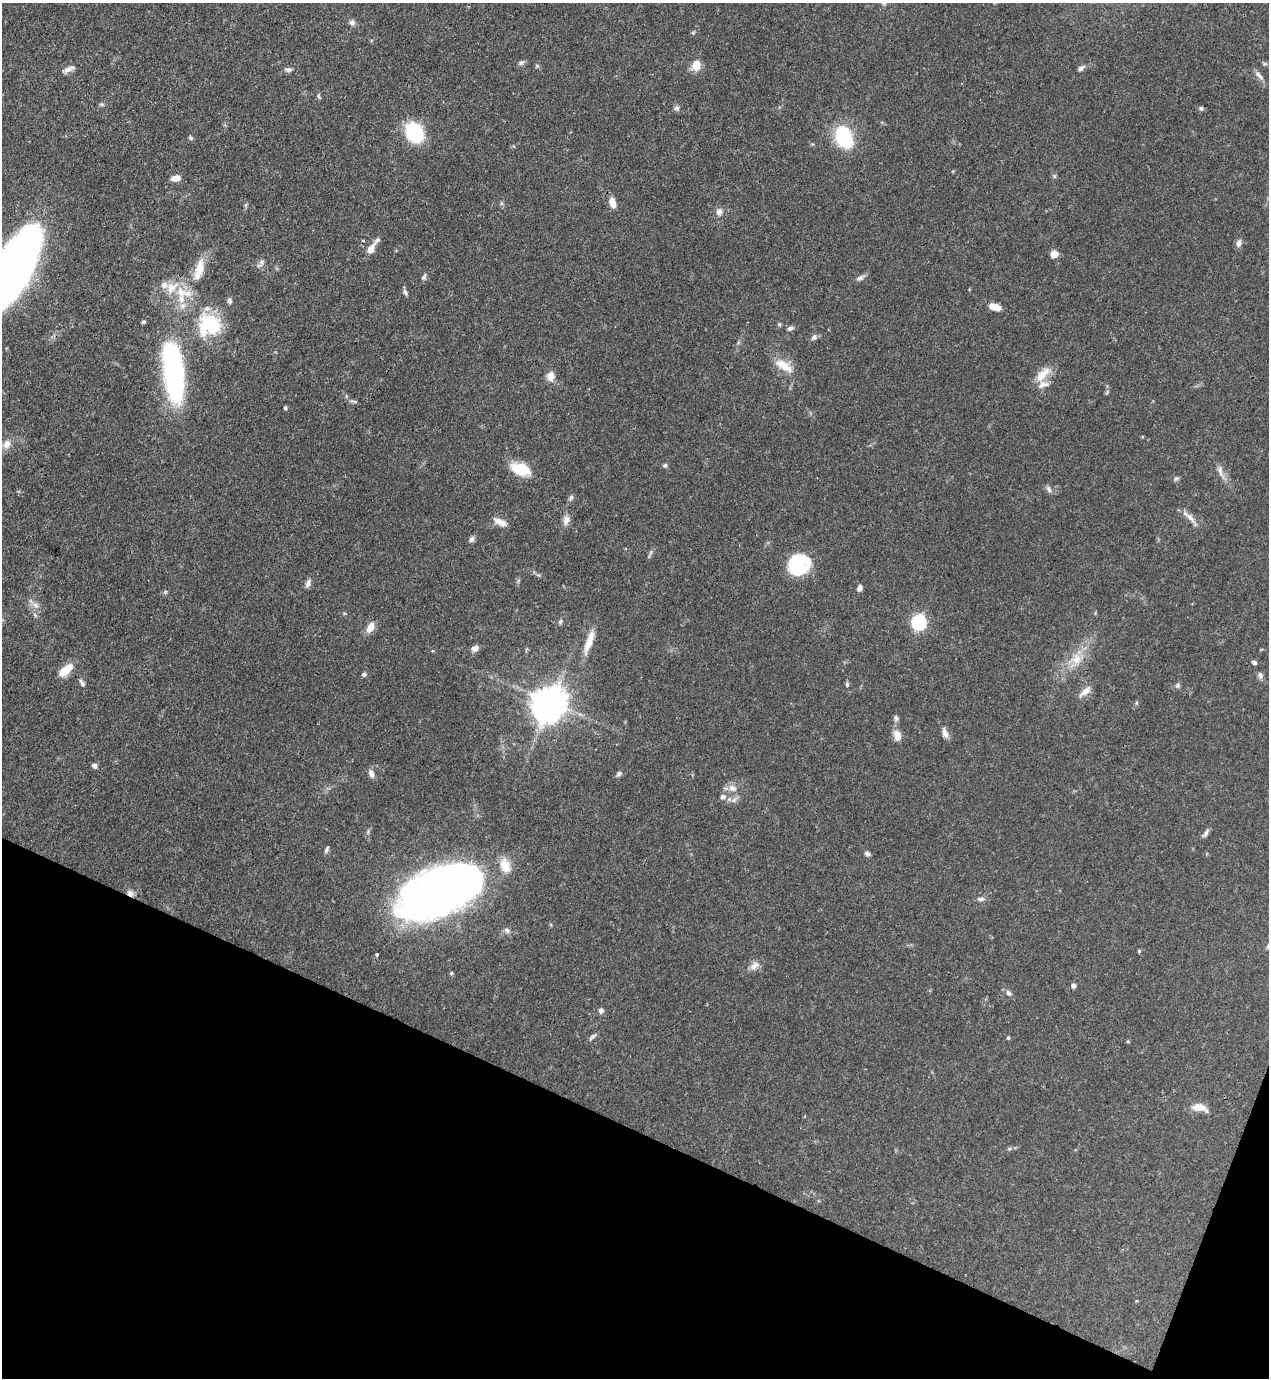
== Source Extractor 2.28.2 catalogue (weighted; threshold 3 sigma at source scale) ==
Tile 15 of 4 x 4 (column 3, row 4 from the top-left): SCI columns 2756-4022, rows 40-1415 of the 5643 x 5582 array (HDU 1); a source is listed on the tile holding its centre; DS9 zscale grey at full resolution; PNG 1271 x 1380 px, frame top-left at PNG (2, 3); no overlay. Shown black and unused: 19% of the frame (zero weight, under 3 of 4 exposures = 7% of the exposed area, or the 3 px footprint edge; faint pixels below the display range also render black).
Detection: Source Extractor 2.28.2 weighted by HDU 2 'WHT'; one run over the whole footprint, this tile lists its part. Background 0.0656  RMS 0.0035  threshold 0.0157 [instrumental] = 3 sigma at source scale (4.5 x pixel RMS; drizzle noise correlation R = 1.50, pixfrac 1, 0.05/0.05 arcsec/px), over >= 5 px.
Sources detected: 110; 3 inside a brighter object's white glare — not listed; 5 inside a brighter listed object's ellipse — not listed separately; the other 102 listed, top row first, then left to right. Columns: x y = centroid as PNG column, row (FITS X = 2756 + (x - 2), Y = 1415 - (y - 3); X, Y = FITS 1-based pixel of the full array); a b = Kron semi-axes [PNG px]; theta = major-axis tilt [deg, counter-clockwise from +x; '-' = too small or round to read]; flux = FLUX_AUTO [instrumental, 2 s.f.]
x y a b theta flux
352 22 8 7 - 1.2
521 62 9 5 37 0.86
537 66 6 4 -18 0.47
696 66 10 8 78 4.9
1081 68 9 6 38 1.1
69 69 17 6 26 1.8
288 70 8 6 7 1
1259 75 16 6 -48 1.6
319 96 8 4 -80 0.56
676 108 7 7 - 0.91
1201 108 6 5 - 0.56
415 132 12 10 -57 37
844 137 28 19 -69 18
191 138 7 5 -35 0.63
1054 176 5 5 - 0.54
176 178 9 6 8 2.8
612 202 11 6 -73 3.7
501 203 6 4 -71 0.51
719 212 8 8 - 1.7
363 240 4 3 - 0.49
1239 243 10 6 81 1.5
371 249 12 7 56 3.1
1054 254 7 7 - 3.1
261 262 9 5 -84 1.1
199 269 31 11 74 8
11 271 65 23 61 440
424 277 8 5 62 0.88
860 278 11 6 32 1.2
164 285 10 9 - 2
181 292 17 13 -47 7.5
405 292 7 5 -56 0.97
229 301 7 5 -65 1.1
995 307 16 8 -17 2.7
143 322 5 4 - 0.53
779 324 5 5 - 0.47
210 325 28 26 6 22
790 328 9 5 19 0.99
814 337 9 7 45 1.1
784 366 27 11 -31 5.9
173 368 70 20 -83 80
1042 375 25 10 47 5.2
550 376 9 8 - 3.4
353 401 11 3 -10 0.68
285 408 5 4 - 0.48
7 444 14 10 64 2.6
665 465 6 6 - 0.67
520 469 19 10 -19 12
1220 471 22 6 -74 2.2
1176 479 7 5 40 0.68
1049 489 10 5 -58 1.1
571 498 9 5 66 0.83
1189 517 23 6 -43 2.6
566 520 13 9 76 2.1
500 522 19 7 -25 2.9
471 539 8 6 49 1.2
651 552 6 4 71 0.64
798 565 22 19 -68 19
308 583 11 6 69 1.5
860 588 7 6 - 1.2
165 592 6 4 46 0.49
36 605 9 7 -65 1.8
560 621 8 4 70 0.63
919 622 7 6 - 68
370 628 13 8 58 3.4
589 642 31 8 71 5.6
475 648 8 7 - 1.6
1076 659 16 15 - 5.8
1254 662 6 5 - 0.94
66 670 13 7 41 8.2
364 674 6 5 - 0.7
1260 675 8 7 - 1.1
82 683 11 5 -59 0.98
847 684 7 4 -89 0.6
1178 685 7 6 - 0.77
1085 691 19 7 39 2.5
551 702 9 8 - 590
896 718 8 5 -79 0.86
945 733 13 6 -72 1.9
897 735 12 8 -80 3.4
94 765 6 5 - 1.2
371 774 11 6 -73 1.6
619 774 7 5 52 0.82
732 788 13 9 -20 2.6
723 797 8 7 - 1.3
734 800 8 5 44 1.1
1206 833 12 5 59 1.1
326 849 9 4 66 0.78
867 854 7 6 - 0.8
505 866 19 13 -69 5.3
440 892 55 28 25 420
130 893 9 8 - 1.6
981 899 11 5 -3 1.1
507 930 10 6 -35 1.2
1139 951 5 4 - 0.41
377 955 4 3 - 0.49
754 966 13 9 40 2.2
1073 986 5 5 - 1.2
1009 993 9 6 -48 1.1
601 1010 6 6 - 1.1
593 1036 9 5 25 0.89
1008 1038 5 4 - 0.46
1199 1108 20 9 -12 3.7
Overlapping masked pixels (flux is a lower limit): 3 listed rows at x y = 11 271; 440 892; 130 893
Isophote crosses this tile's border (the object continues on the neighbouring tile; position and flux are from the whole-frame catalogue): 1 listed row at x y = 11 271